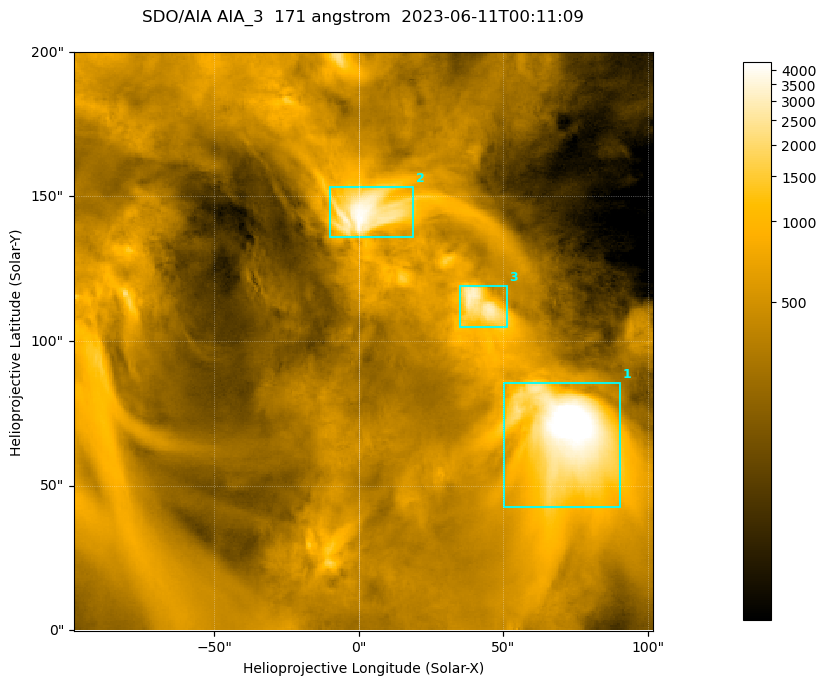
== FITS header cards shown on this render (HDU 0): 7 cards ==
TELESCOP= 'SDO/AIA '
INSTRUME= 'AIA_3   '
WAVELNTH=                  171
WAVEUNIT= 'angstrom'
DATE-OBS= '2023-06-11T00:11:09.351'
CTYPE1  = 'HPLN-TAN'
CTYPE2  = 'HPLT-TAN'

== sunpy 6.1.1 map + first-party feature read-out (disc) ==
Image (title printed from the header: SDO/AIA AIA_3  171 angstrom  2023-06-11T00:11:09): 334 x 334 px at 0.599 arcsec/px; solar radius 945 arcsec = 1577 px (partial field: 1.4% of the solar disc is inside the frame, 100% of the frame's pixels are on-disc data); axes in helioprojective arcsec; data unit not stated in the header (colour bar unlabelled)
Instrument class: DISC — disc imager (sunpy class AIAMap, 171 A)
Bright regions (active regions / flare kernels): reference = the on-disc median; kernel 3 px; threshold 5 sigma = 1127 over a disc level ~365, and >= 1.15x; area >= 111 px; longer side >= 4 px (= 2.4 arcsec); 3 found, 3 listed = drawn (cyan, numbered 1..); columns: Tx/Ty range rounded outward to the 2 arcsec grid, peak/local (2 s.f.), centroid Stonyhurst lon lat
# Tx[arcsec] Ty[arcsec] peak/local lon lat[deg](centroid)
1 50..92 42..86 17 +4 +4
2 -10..20 136..154 11 +0 +9
3 34..52 104..120 8.8 +3 +7